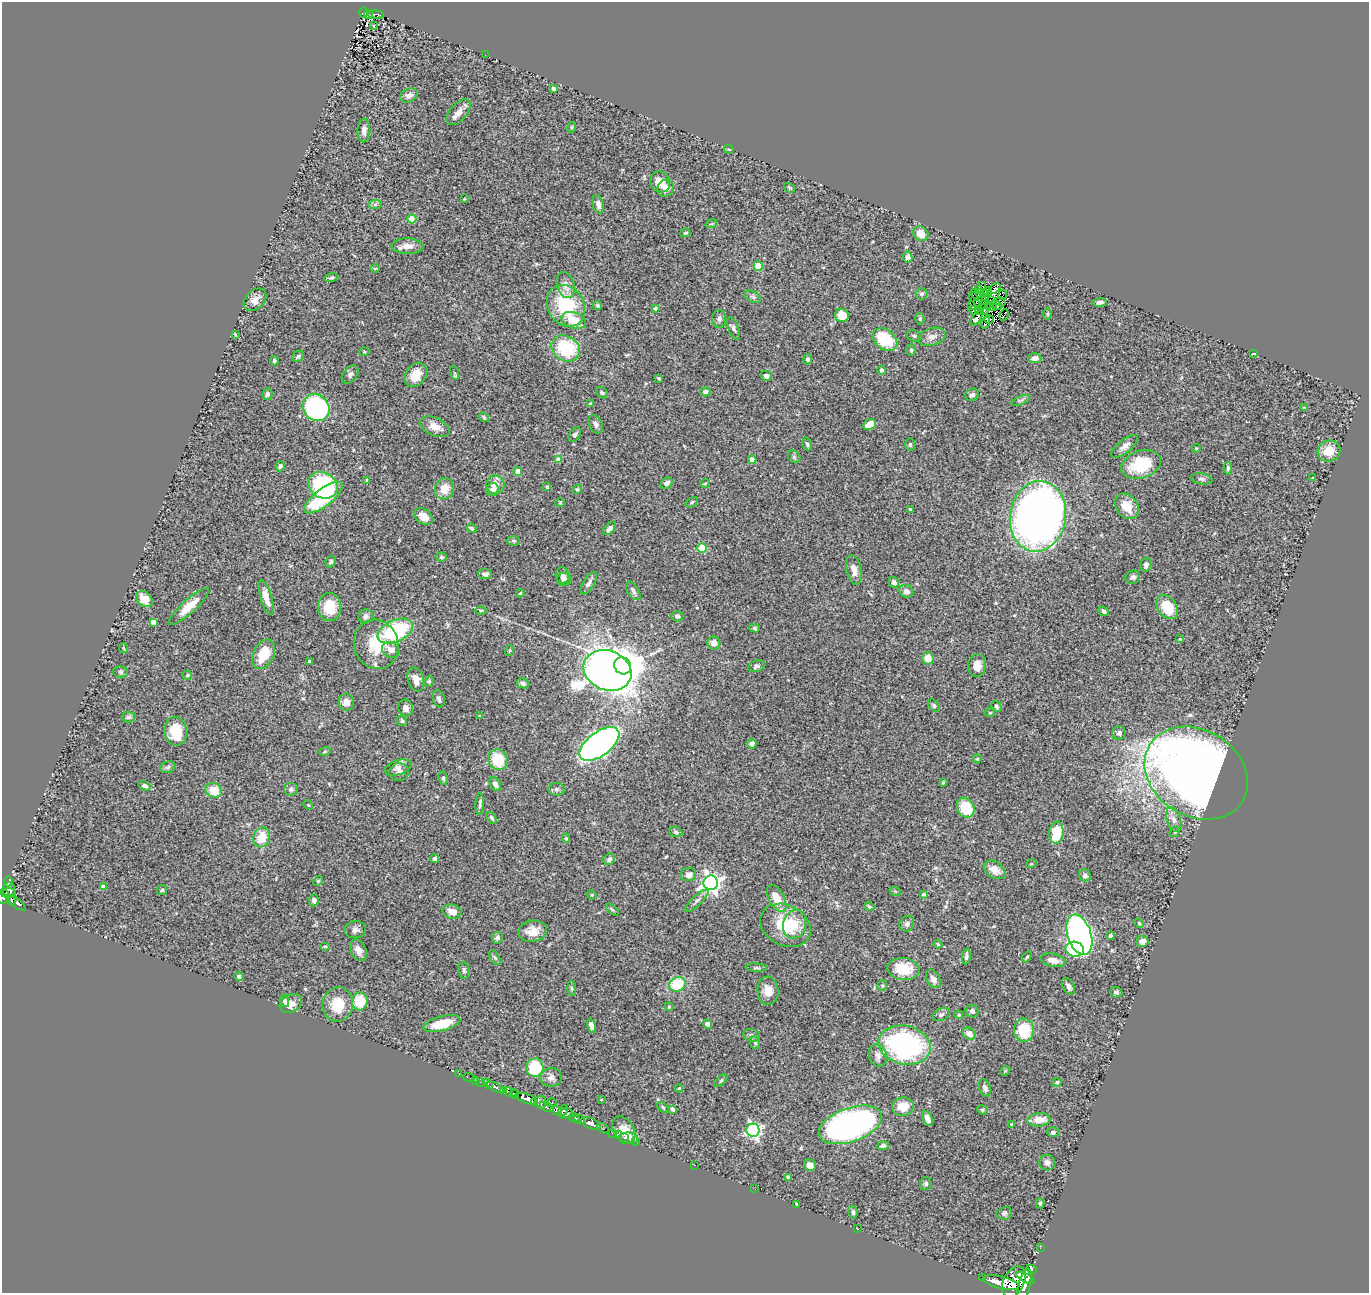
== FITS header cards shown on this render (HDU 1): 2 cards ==
NAXIS1  =                 1367
NAXIS2  =                 1291

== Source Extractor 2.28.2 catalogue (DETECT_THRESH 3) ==
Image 1367 x 1291 px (HDU 1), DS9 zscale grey, 1 PNG px = 1 image px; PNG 1371 x 1295 px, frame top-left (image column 1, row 1291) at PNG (2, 2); each listed source drawn as its Kron ellipse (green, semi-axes under 4 px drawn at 4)
Background 0.858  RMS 0.055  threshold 0.164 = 3 sigma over >= 5 px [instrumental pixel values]
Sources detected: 348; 3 with non-positive FLUX_AUTO (blend fragments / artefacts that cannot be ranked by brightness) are neither listed nor drawn; the other 345 listed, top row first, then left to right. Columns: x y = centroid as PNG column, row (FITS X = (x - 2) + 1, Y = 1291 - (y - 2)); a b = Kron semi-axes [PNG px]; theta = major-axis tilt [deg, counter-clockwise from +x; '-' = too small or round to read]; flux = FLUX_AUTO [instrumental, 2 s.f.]
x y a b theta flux
364 12 5 4 - 58
368 14 4 2 - 10
376 15 8 4 -8 32
374 25 3 3 - 4.7
485 55 2 2 - 5
554 88 4 3 - 7.7
409 95 9 6 23 18
458 112 15 8 49 26
572 127 5 3 - 3.6
364 130 12 6 89 19
729 149 5 4 - 5
660 182 11 10 - 38
666 188 9 8 - 25
790 188 6 4 -34 4.5
464 199 4 3 - 3
375 204 7 4 2 7.2
598 204 9 5 -76 17
412 219 4 4 - 70
711 224 6 3 18 4.1
685 233 5 3 - 5.1
921 234 8 7 - 40
407 246 16 8 -2 32
908 257 5 4 - 14
758 266 5 4 - 87
375 268 5 3 - 2.9
331 278 7 4 12 6.3
566 285 13 8 -74 30
981 286 3 2 - 2.7
994 289 7 3 38 19
979 290 4 2 - 4.3
988 292 4 2 - 4.4
984 293 3 2 - 1.1
921 294 6 5 - 7.6
975 294 5 2 - 3.5
1003 295 5 2 - 7.6
753 297 8 5 -29 9.1
973 297 4 2 - 2.7
985 298 2 2 - 3.1
255 300 13 9 44 29
982 300 3 2 - 4
992 300 3 2 - 5
1001 302 5 2 - 9.4
1100 302 7 4 6 15
978 303 3 2 - 4.4
984 304 2 2 - 3.9
996 305 6 2 -25 4.7
566 306 22 18 -59 210
598 306 5 4 - 5.8
971 306 3 3 - 5.7
990 306 5 2 - 2.1
655 308 3 3 - 7.9
993 308 3 3 - 2.4
973 310 5 4 - 3.2
984 310 5 2 - 1.8
980 311 4 2 - 2.1
1048 314 6 4 89 4.5
842 315 7 6 - 61
1004 315 6 2 68 3
977 318 9 4 55 0.35
719 319 9 7 89 13
920 319 6 4 -77 5.6
574 320 12 8 -19 65
989 320 5 2 - 5.8
986 323 6 3 76 4.3
734 328 12 5 -68 9.8
235 335 3 2 - 3.7
914 336 8 5 -17 7.6
932 337 14 8 16 25
885 339 13 9 -39 170
566 348 15 12 -33 200
911 350 5 4 - 4.9
364 352 5 3 - 3.5
1253 353 3 2 - 4.2
298 356 6 5 - 7.3
1035 358 7 5 -2 15
808 359 5 4 - 7.4
274 361 4 3 - 7.5
881 370 4 4 - 9.7
455 373 7 4 -72 5.6
350 374 10 6 51 13
416 375 13 10 56 53
766 376 6 5 - 13
659 378 4 3 - 5.2
706 392 5 4 - 13
602 393 6 5 - 5.9
267 394 6 5 - 8.7
972 395 7 6 - 11
1021 400 9 4 21 8.3
591 404 3 3 - 5.9
316 408 14 12 -50 550
1304 408 3 3 - 4.4
484 417 5 4 - 4.4
596 424 9 6 -63 13
870 424 7 5 26 47
435 427 16 9 -24 37
575 435 8 5 56 10
807 444 7 4 -73 6.8
910 445 6 5 - 6.4
1124 446 16 6 39 23
1196 448 4 3 - 3.3
1329 451 11 10 - 70
794 457 7 5 -48 7.2
558 459 4 4 - 20
752 460 4 4 - 25
1141 464 20 13 19 170
280 466 5 4 - 7.3
1228 468 6 4 89 7.6
518 471 4 4 - 43
1312 478 3 2 - 2.3
1201 479 11 5 -9 9.3
367 480 4 3 - 5.1
667 483 6 5 - 17
705 483 5 3 - 3.1
323 485 15 12 -29 410
495 485 9 9 - 33
547 487 4 4 - 4.1
444 489 10 9 - 48
577 489 5 4 - 4.6
493 490 6 6 - 23
323 497 23 9 37 230
692 502 7 3 36 5.1
560 503 4 4 - 3.9
1127 506 14 10 -53 64
910 509 4 4 - 4
1038 516 35 28 81 2800
423 517 10 7 -34 35
471 528 5 4 - 6.5
610 528 8 4 48 13
514 541 6 5 - 5.5
702 548 5 4 - 140
441 557 5 4 - 5.1
331 562 6 5 - 7.5
1146 565 7 5 81 11
854 570 15 7 -78 27
485 574 7 5 -8 12
562 575 8 6 -75 12
1133 577 7 6 - 9.7
564 579 7 6 - 13
894 582 5 5 - 15
589 583 13 5 58 12
633 591 10 5 -58 12
906 591 7 6 - 16
520 593 4 3 - 4.1
266 598 18 5 -73 33
144 599 9 7 -43 42
189 607 26 7 42 65
329 607 14 11 -90 79
1167 607 13 9 -52 100
481 610 5 3 - 4.1
1104 611 5 4 - 10
366 616 7 7 - 11
677 616 6 5 - 8.9
153 622 4 4 - 44
754 628 5 4 - 5.7
395 631 19 11 24 320
1180 639 4 3 - 3
714 643 6 6 - 24
376 644 25 22 -74 120
123 648 5 4 - 4.1
391 650 9 7 -27 26
509 651 5 3 - 3.6
264 654 16 10 64 82
928 658 6 6 - 46
309 661 3 3 - 6
977 665 11 9 88 35
623 666 9 8 - 9300
757 666 9 5 18 8.7
607 670 24 19 -23 3600
120 672 7 5 -1 7.7
187 675 5 4 - 7.2
416 679 12 8 -73 31
429 681 5 4 - 4.9
523 683 6 5 - 11
439 699 9 6 -75 10
346 702 8 7 - 28
934 705 7 5 -51 7.1
996 706 6 4 -57 8.5
405 708 8 7 - 20
990 713 5 3 - 3.8
479 716 3 3 - 4.6
129 717 7 5 -2 8.4
402 721 5 5 - 6.2
176 731 14 11 -80 130
1119 733 7 6 - 14
599 744 23 11 37 2200
752 744 5 5 - 15
325 751 6 4 20 4.9
977 759 4 4 - 4.2
498 760 10 9 - 120
168 767 8 5 19 7.9
398 767 14 7 17 22
399 772 10 9 - 17
1196 773 54 43 -31 4700
443 778 7 4 -80 7
943 783 3 3 - 3.5
495 784 7 5 -59 16
145 786 6 4 -16 12
291 789 7 6 - 11
556 789 8 6 -1 9.1
214 790 8 7 - 63
480 804 11 3 88 8.1
308 805 5 4 - 5.2
966 808 10 8 -60 100
491 818 6 3 -58 6.1
1174 820 13 7 -71 22
676 832 7 5 -19 7.3
1175 832 5 4 - 5.2
1056 833 11 7 85 110
262 837 10 8 67 76
566 838 4 4 - 4.9
435 859 4 4 - 8.2
609 859 6 5 - 11
1031 864 5 3 - 3.2
995 870 12 8 -34 37
689 875 7 6 - 22
1085 875 6 5 - 12
8 881 5 3 - 34
318 881 5 4 - 4.7
711 883 7 7 - 1800
103 887 4 4 - 21
9 889 7 6 - 300
162 890 5 5 - 5.4
895 891 6 3 -19 3.9
9 893 7 5 3 350
923 894 4 4 - 6.6
592 895 5 4 - 3.4
3 896 7 6 - 370
777 898 15 7 -61 71
314 900 6 5 - 9.9
11 901 4 3 - 200
697 901 15 5 44 14
16 903 11 4 -38 220
869 906 5 3 - 4.9
612 910 7 3 -39 5
452 912 9 7 -15 33
1139 923 5 4 - 4.1
795 924 14 11 78 53
907 924 8 7 - 11
785 925 26 20 -28 150
355 930 11 8 7 16
533 931 14 10 9 47
1079 935 21 11 -71 1800
1110 936 4 4 - 5.9
497 938 6 5 - 10
1143 941 6 5 - 26
938 944 4 3 - 3.3
325 946 5 3 - 3.8
1075 949 9 7 -12 170
358 950 11 7 -65 25
966 956 8 4 83 9
1027 957 6 3 51 4.2
495 958 8 4 -58 6.7
1053 960 12 6 -13 32
756 968 10 3 -3 6.7
903 969 16 11 -6 93
464 970 8 5 -82 8.3
239 976 4 4 - 9.1
933 979 10 6 -61 23
678 984 8 7 - 140
882 985 5 5 - 5.5
1069 986 9 5 -61 17
571 988 7 4 -88 5.6
768 991 14 10 -85 40
1116 992 6 5 - 9.2
285 1001 6 4 -73 12
360 1001 9 8 - 100
291 1003 12 9 29 32
338 1005 17 15 79 93
669 1007 4 4 - 3.7
972 1011 6 6 - 14
941 1014 9 6 23 11
959 1015 4 4 - 5.5
442 1023 19 7 15 81
707 1024 4 4 - 29
591 1026 7 4 -73 17
1024 1030 11 10 - 130
969 1034 7 5 -40 30
752 1035 8 6 -15 9
755 1043 6 5 - 6.1
905 1045 26 19 -12 700
878 1055 11 9 -73 20
535 1068 9 8 - 180
1005 1071 5 4 - 4.9
459 1074 3 3 - 6.4
551 1077 10 9 - 17
469 1078 6 3 -20 12
475 1080 2 2 - 12
721 1081 8 3 45 4
480 1082 3 2 - 10
1057 1082 4 4 - 5.9
488 1084 6 3 -48 200
496 1087 9 4 -26 180
679 1088 4 3 - 2.8
985 1088 9 5 -67 15
504 1091 4 3 - 560
508 1092 5 3 - 640
514 1094 5 3 - 420
526 1098 11 4 -20 1900
601 1100 3 2 - 2.8
540 1102 6 6 - 620
535 1103 3 3 - 140
552 1103 5 3 - 88
547 1107 7 4 -23 220
663 1107 6 4 -39 5.5
903 1107 11 9 9 56
672 1109 4 3 - 10
556 1110 6 4 -23 470
982 1110 5 4 - 5.3
563 1111 7 3 59 300
567 1113 6 5 - 450
574 1118 5 4 - 390
927 1118 8 4 -65 17
579 1120 6 3 -4 530
1039 1120 11 6 6 49
590 1123 10 5 -23 1000
850 1125 33 17 20 1400
1012 1125 4 3 - 5.2
603 1128 6 2 -34 26
624 1130 14 10 -57 43
753 1130 6 6 - 800
1053 1132 5 5 - 10
612 1133 2 2 - 16
618 1135 4 3 - 13
624 1138 3 2 - 21
628 1138 10 5 -1 41
635 1142 3 2 - 8.1
883 1146 6 3 9 7.7
1047 1163 8 7 - 17
695 1165 2 2 - 17
810 1165 6 5 - 21
788 1177 4 3 - 7.1
926 1183 6 6 - 8.5
755 1189 2 2 - 8.7
1040 1203 5 4 - 5.6
796 1204 3 3 - 3.8
853 1212 6 4 -80 8.7
1004 1213 8 6 8 8.9
858 1229 3 2 - 4.5
1040 1248 3 2 - 4.3
1032 1269 5 3 - 530
983 1278 3 3 - 120
1025 1278 10 4 -27 890
1014 1282 16 10 65 3500
1001 1283 18 6 -13 4300
1025 1285 17 6 75 1600
At the frame edge (FLAGS 8, measured only in part): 1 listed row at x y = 3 896
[3 non-positive-flux detections neither listed nor drawn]